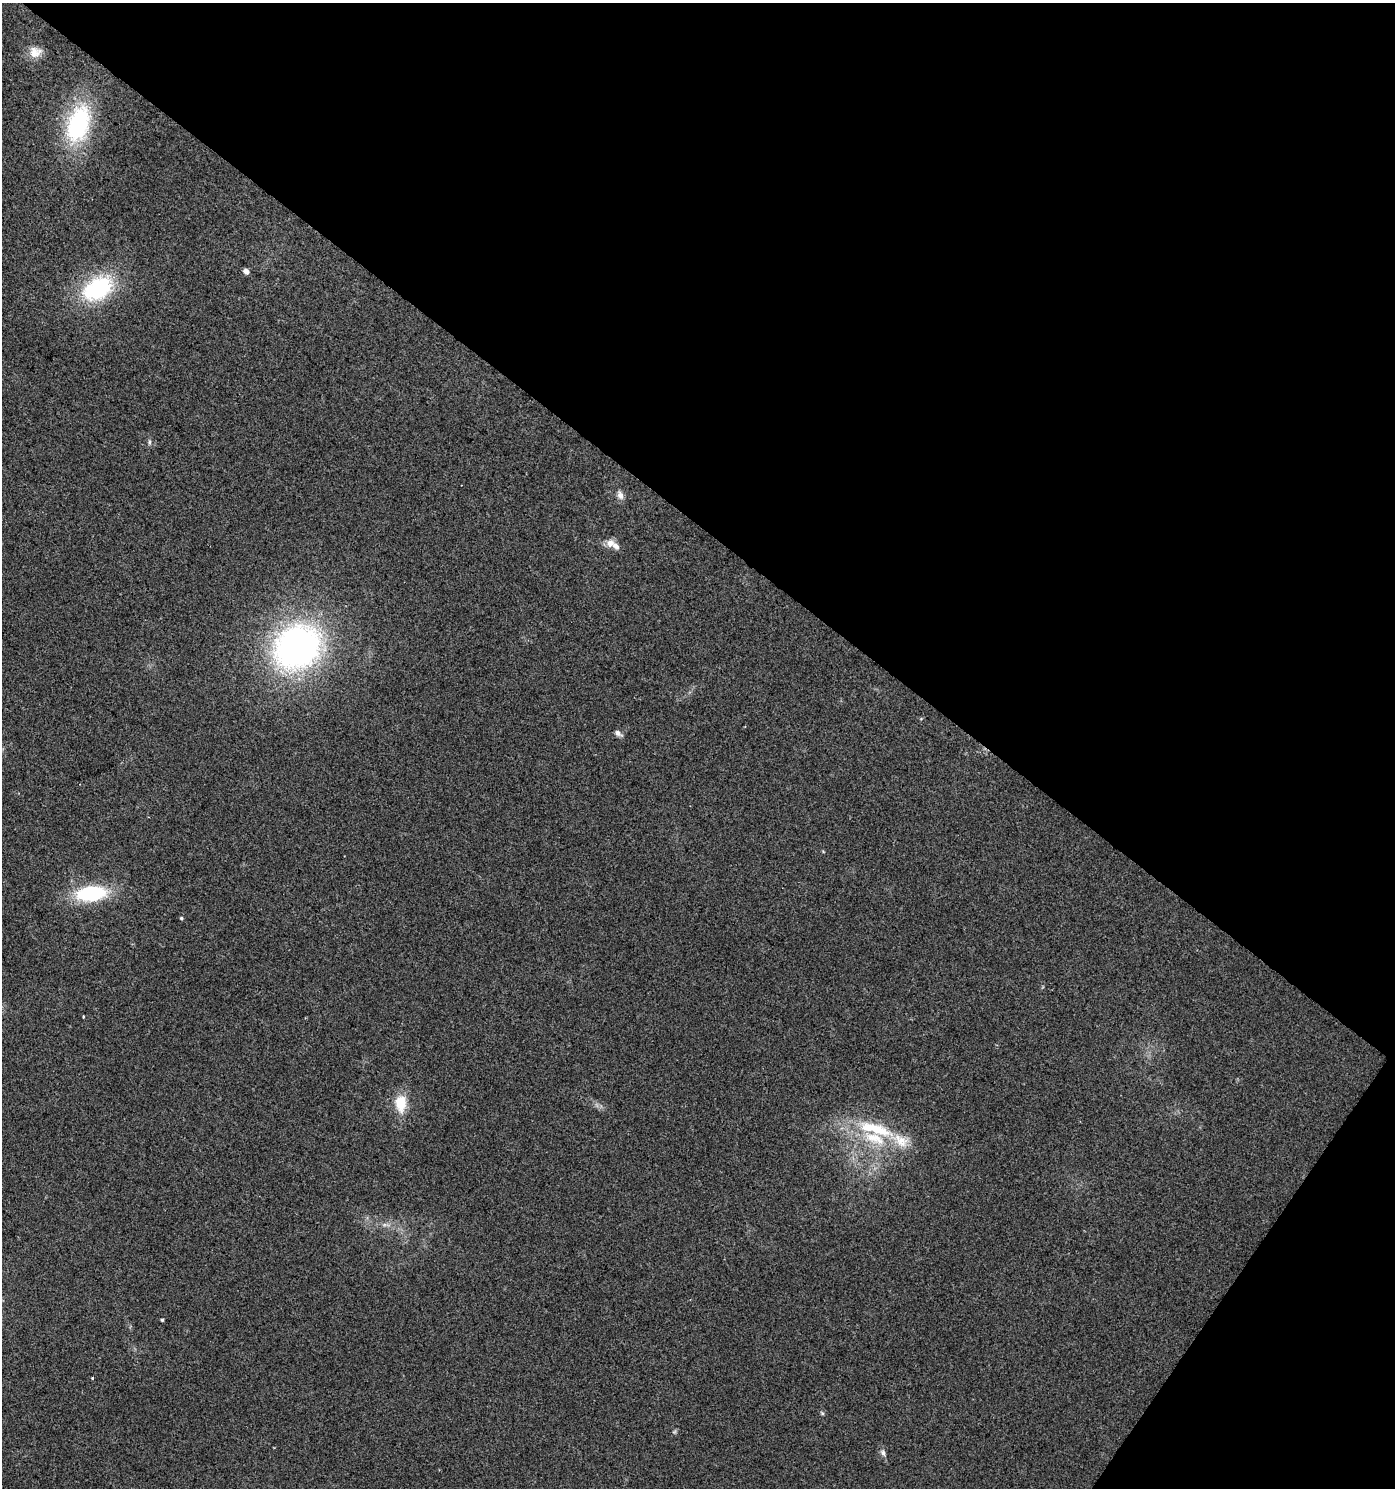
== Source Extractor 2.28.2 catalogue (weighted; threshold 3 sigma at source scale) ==
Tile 8 of 4 x 4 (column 4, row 2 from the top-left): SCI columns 4426-5818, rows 2975-4460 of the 6000 x 5953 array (HDU 1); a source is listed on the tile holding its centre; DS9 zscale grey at full resolution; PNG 1397 x 1490 px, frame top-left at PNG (2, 3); no overlay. Shown black and unused: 38% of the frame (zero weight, under 2 of 3 exposures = <1% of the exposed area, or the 3 px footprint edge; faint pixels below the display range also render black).
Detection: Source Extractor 2.28.2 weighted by HDU 2 'WHT'; one run over the whole footprint, this tile lists its part. Background 0.049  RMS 0.0067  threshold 0.0303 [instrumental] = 3 sigma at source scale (4.5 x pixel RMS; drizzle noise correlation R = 1.50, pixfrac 1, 0.0396/0.0396 arcsec/px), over >= 5 px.
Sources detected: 23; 3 inside a brighter listed object's ellipse — not listed separately; the other 20 listed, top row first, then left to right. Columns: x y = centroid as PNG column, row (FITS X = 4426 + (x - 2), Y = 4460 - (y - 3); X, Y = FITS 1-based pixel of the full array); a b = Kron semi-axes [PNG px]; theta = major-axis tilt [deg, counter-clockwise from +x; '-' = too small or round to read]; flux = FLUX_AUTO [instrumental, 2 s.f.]
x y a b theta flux
35 52 17 14 13 7.8
78 124 42 24 74 78
246 271 5 5 - 4.1
98 289 35 23 31 65
150 442 8 4 -90 1.3
620 495 11 7 -71 3.5
610 543 11 10 - 5.1
297 647 45 38 35 240
745 726 3 2 - 0.69
618 733 9 6 -39 2.6
91 893 29 14 6 55
181 918 4 4 - 1.1
83 1016 3 3 - 2.4
401 1103 20 13 -90 17
875 1129 60 16 -16 40
162 1320 3 3 - 1
92 1378 3 3 - 0.87
822 1413 6 4 -45 0.95
674 1432 7 4 19 0.96
883 1453 9 6 -62 2